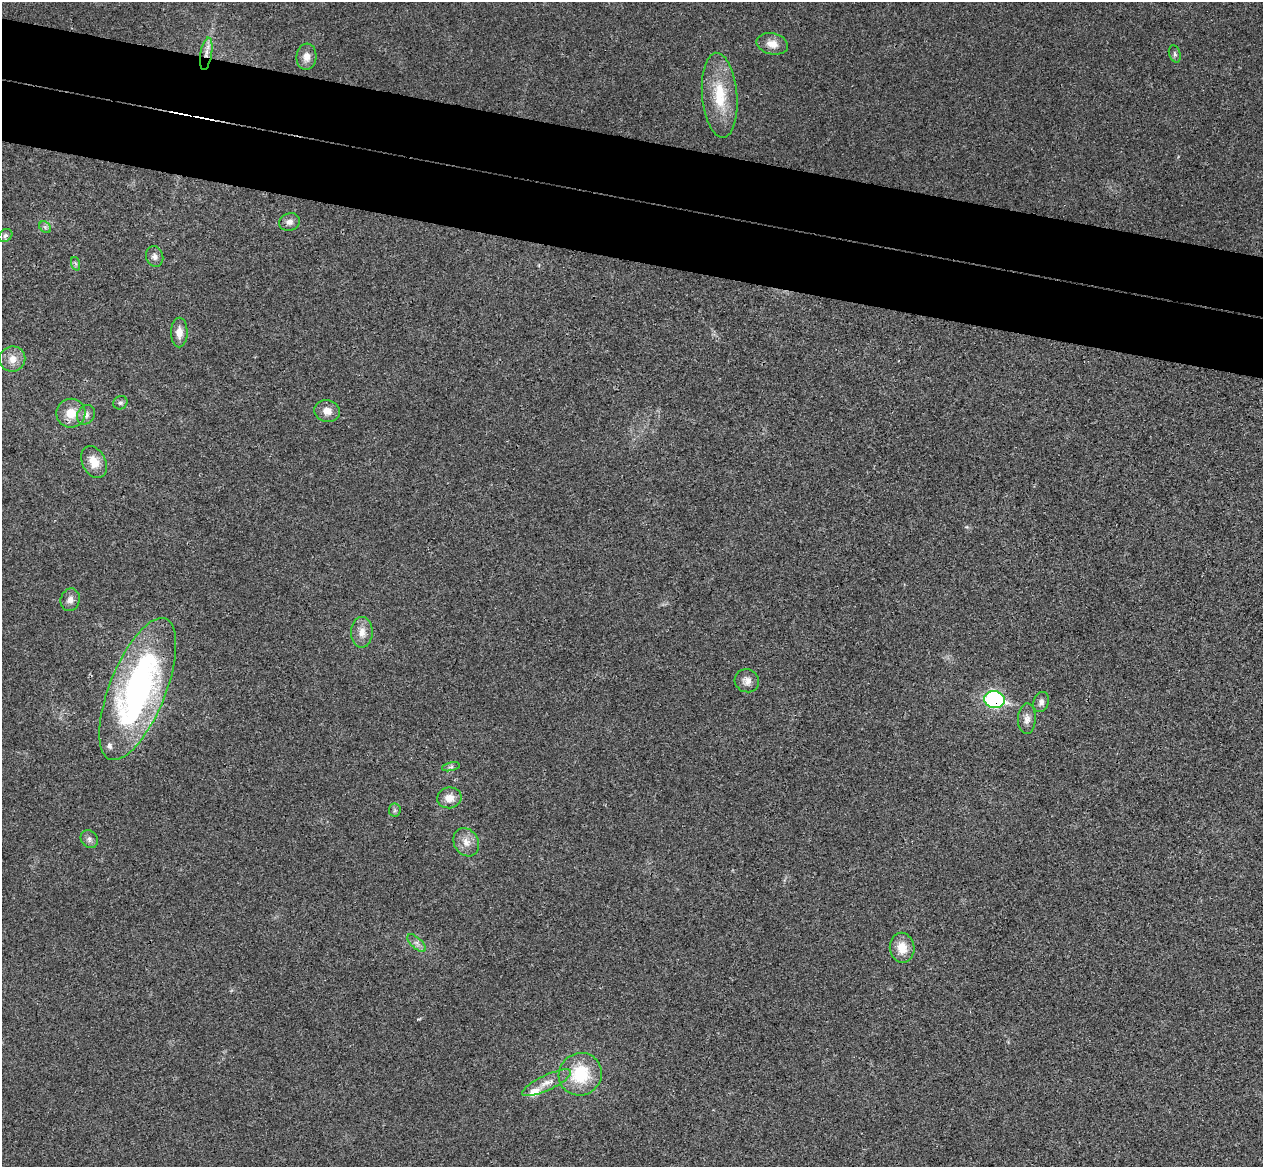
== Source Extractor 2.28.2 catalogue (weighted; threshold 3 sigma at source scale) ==
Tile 11 of 4 x 4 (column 3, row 3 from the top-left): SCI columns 2542-3802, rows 1467-2631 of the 5084 x 5145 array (HDU 1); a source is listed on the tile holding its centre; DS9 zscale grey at full resolution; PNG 1265 x 1169 px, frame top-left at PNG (2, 2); each listed source drawn as its Kron ellipse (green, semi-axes under 4 px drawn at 4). Shown black and unused: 10% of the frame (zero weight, under 3 of 4 exposures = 6% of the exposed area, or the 3 px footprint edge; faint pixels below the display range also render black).
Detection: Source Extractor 2.28.2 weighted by HDU 2 'WHT'; one run over the whole footprint, this tile lists its part. Background 0.0253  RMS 0.0061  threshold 0.0274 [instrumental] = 3 sigma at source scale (4.5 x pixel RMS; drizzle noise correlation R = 1.50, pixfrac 1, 0.05/0.05 arcsec/px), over >= 5 px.
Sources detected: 35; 2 inside a brighter listed object's ellipse — not listed separately; the other 33 listed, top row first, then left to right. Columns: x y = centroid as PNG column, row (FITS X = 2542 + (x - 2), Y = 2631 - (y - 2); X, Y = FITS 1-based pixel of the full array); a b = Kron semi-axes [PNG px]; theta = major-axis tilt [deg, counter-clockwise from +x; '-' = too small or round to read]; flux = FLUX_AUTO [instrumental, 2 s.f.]
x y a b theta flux
772 44 16 10 -12 6.3
206 54 16 6 80 4.9
1175 54 9 5 -72 1.5
306 57 13 10 84 5.2
720 95 42 17 -85 27
289 222 11 8 20 3.1
45 227 7 5 -45 1.5
5 236 7 6 - 1.5
155 256 10 8 -70 2.8
76 264 7 4 -71 1.1
179 333 15 8 89 6.1
12 359 13 12 - 6.6
120 403 7 6 - 1.4
327 411 13 11 -15 5.5
71 413 14 14 - 11
86 415 10 8 56 2.9
94 462 17 11 -62 9
70 600 12 9 73 3.9
362 632 15 10 89 6.4
747 681 12 11 - 4.3
138 689 76 28 68 200
994 700 10 8 -10 110
1041 702 10 7 71 2.8
1027 719 15 9 88 4
451 767 9 4 12 1.4
449 798 12 10 9 6.1
395 810 6 6 - 1.2
89 839 9 8 - 2.4
466 842 15 12 -60 6.4
417 943 11 5 -42 2.4
902 948 15 12 -81 9.6
580 1074 22 21 - 29
547 1083 27 7 25 7.1
Overlapping masked pixels (flux is a lower limit): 2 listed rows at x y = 206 54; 994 700